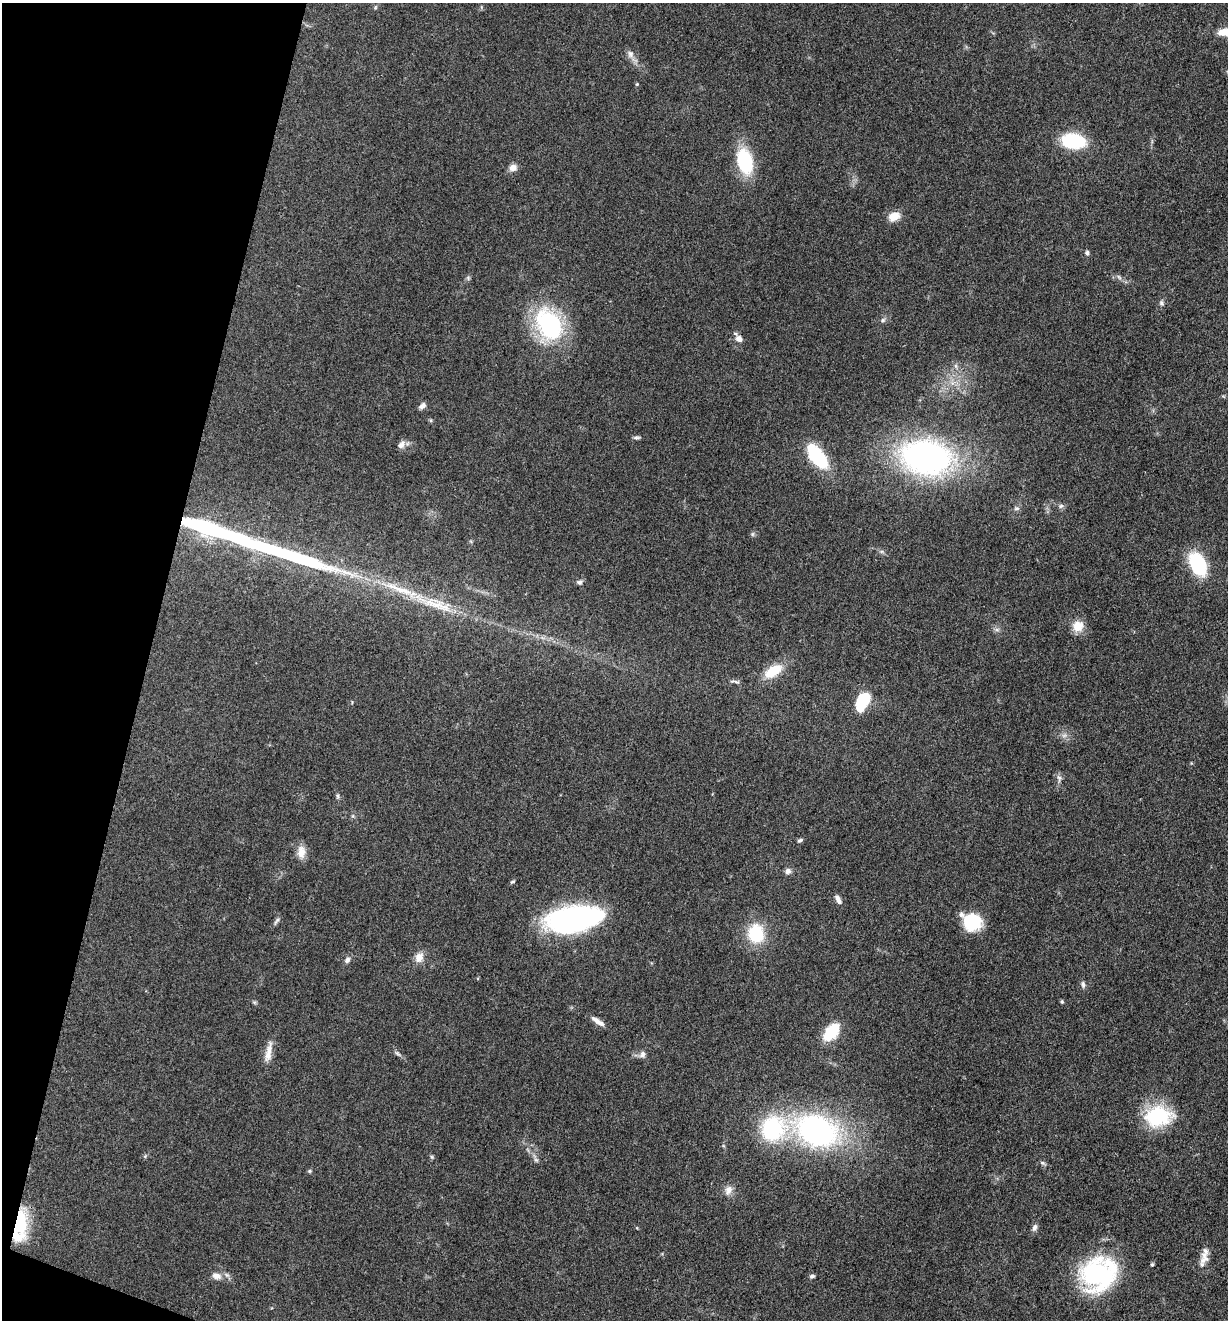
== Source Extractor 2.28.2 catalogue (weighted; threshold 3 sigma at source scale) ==
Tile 9 of 4 x 4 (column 1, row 3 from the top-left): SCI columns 259-1484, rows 1320-2637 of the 5294 x 5274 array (HDU 1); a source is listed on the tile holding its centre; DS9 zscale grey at full resolution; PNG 1230 x 1322 px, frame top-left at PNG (2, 3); no overlay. Shown black and unused: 12% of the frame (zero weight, under 3 of 4 exposures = <1% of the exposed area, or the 3 px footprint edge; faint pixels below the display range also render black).
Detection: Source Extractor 2.28.2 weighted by HDU 2 'WHT'; one run over the whole footprint, this tile lists its part. Background 0.0742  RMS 0.0056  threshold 0.025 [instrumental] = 3 sigma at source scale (4.5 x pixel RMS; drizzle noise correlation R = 1.50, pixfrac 1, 0.05/0.05 arcsec/px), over >= 5 px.
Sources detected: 78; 1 too faint to see at this stretch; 1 inside a brighter object's white glare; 1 long thin detection or spike segment (spike, bleed or trail) — not listed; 4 inside a brighter listed object's ellipse — not listed separately; the other 71 listed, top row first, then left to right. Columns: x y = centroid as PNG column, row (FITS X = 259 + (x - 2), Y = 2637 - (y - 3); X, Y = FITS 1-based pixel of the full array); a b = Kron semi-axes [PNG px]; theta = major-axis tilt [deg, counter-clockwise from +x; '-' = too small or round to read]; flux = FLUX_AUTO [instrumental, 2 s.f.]
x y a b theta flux
1226 32 20 9 2 8.5
630 54 11 8 -76 2.9
637 84 5 4 - 0.54
1073 141 19 12 -8 40
745 161 21 13 -76 43
513 168 9 8 - 3.7
894 216 15 10 27 6.9
1087 253 7 5 -87 1.2
1119 277 8 4 -45 1.3
468 278 7 5 -48 0.97
1161 303 7 6 - 1.3
883 320 8 6 16 1.4
549 324 37 27 -68 67
739 339 10 8 -42 3.4
956 366 7 4 -71 1.1
422 406 9 6 38 2.1
430 420 5 5 - 0.77
636 437 9 5 2 1.2
401 444 12 9 54 3
817 456 28 13 -52 35
927 458 37 25 -11 210
1061 506 8 6 5 1.6
1016 508 8 6 1 1.5
752 534 7 4 89 0.9
882 552 7 4 -19 1
1198 564 18 11 -64 47
579 582 8 6 18 1.6
437 605 59 15 -18 27
1078 626 14 14 - 7.6
997 630 7 4 0 1.3
773 671 24 12 32 15
735 681 15 4 -8 1.5
862 701 22 12 64 21
1059 778 11 7 -78 2.1
338 796 10 4 86 1
353 816 6 4 -72 0.79
800 840 8 5 31 1.2
301 852 17 10 87 5.6
788 871 8 8 - 2.2
513 882 7 4 33 0.84
838 899 12 6 -61 2.5
573 919 51 22 8 130
277 921 14 4 56 1.4
972 922 20 18 -14 22
756 933 19 16 -83 26
419 957 12 10 66 5.3
347 960 8 7 - 2
1083 984 9 6 -71 1.7
254 1002 7 4 -18 0.79
1062 1002 5 4 - 0.8
598 1021 20 6 -34 3.7
831 1032 15 9 49 30
268 1052 30 8 80 6.2
397 1053 13 4 -37 1.5
642 1054 9 8 - 2.3
1158 1116 30 21 5 39
772 1129 28 26 37 55
816 1131 43 28 -20 150
145 1156 7 4 46 0.82
432 1157 5 5 - 0.81
536 1159 16 5 -66 2.3
1042 1163 8 5 -27 1.1
309 1171 6 4 2 0.84
728 1190 13 9 67 4.2
20 1222 33 15 77 29
1034 1227 10 6 75 2
1204 1258 20 10 73 5.8
1152 1264 4 3 - 0.93
1097 1274 30 26 24 100
216 1276 14 10 -19 4.5
812 1276 6 5 - 1.3
Overlapping masked pixels (flux is a lower limit): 1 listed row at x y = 20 1222
Isophote crosses this tile's border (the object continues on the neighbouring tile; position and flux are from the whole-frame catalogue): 1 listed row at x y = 1226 32